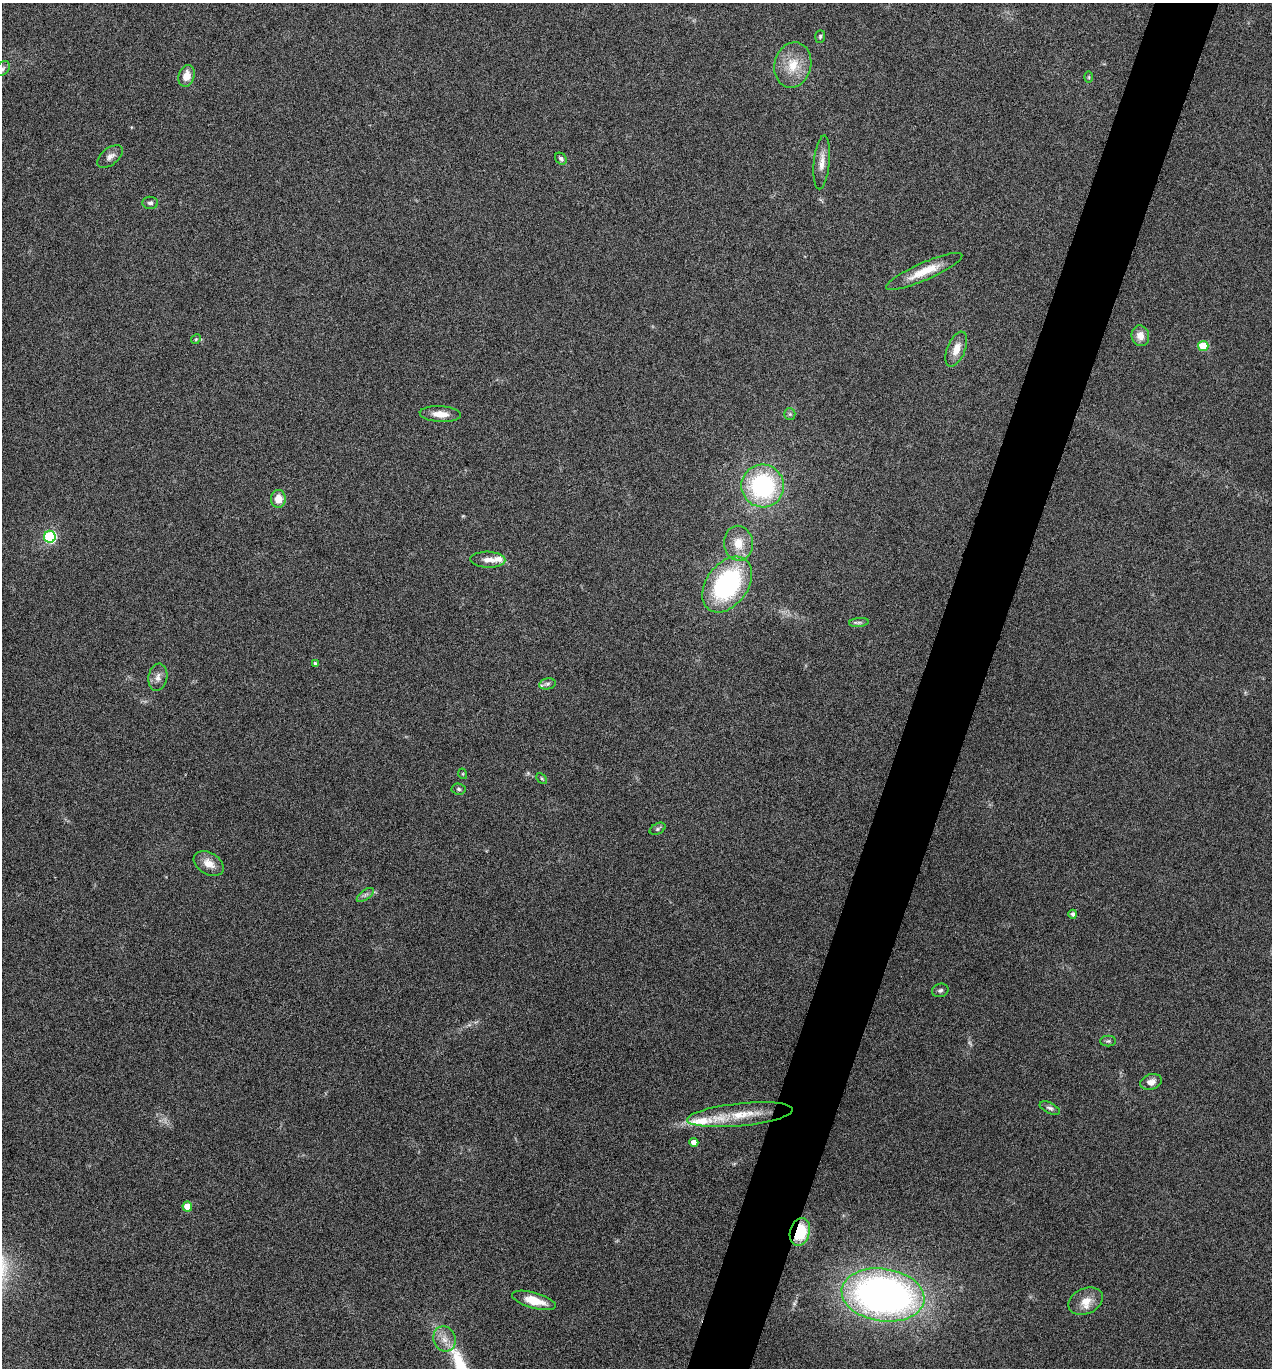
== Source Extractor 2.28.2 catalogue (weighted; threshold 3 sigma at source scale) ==
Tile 10 of 4 x 4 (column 2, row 3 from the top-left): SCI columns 1540-2809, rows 1370-2735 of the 5488 x 5474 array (HDU 1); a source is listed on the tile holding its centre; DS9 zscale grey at full resolution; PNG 1274 x 1370 px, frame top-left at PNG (2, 3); each listed source drawn as its Kron ellipse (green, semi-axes under 4 px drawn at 4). Shown black and unused: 5% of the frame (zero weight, under 5 of 9 exposures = <1% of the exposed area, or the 3 px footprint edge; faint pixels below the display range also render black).
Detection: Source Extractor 2.28.2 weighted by HDU 2 'WHT'; one run over the whole footprint, this tile lists its part. Background 0.171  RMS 0.0059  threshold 0.024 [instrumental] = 3 sigma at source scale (4.09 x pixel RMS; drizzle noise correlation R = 1.36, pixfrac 0.8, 0.05/0.05 arcsec/px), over >= 5 px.
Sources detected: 50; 1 too faint to see at this stretch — neither listed nor drawn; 4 inside a brighter listed object's ellipse — not listed separately; the other 45 listed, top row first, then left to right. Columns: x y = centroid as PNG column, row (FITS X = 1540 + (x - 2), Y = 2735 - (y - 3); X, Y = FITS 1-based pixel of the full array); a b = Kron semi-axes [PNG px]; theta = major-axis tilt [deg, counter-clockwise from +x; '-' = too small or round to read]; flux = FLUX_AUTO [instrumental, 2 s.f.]
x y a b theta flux
820 36 6 5 - 0.88
793 65 23 18 77 14
3 69 8 6 47 1.4
186 76 11 8 75 6
1089 77 6 4 -89 0.67
110 156 15 8 38 2.9
561 159 6 5 - 1.5
822 162 27 8 84 5.7
150 203 8 6 -4 1.4
924 271 41 8 23 12
1140 336 10 9 - 5.2
196 339 5 4 - 0.66
1203 346 5 5 - 18
956 349 18 9 68 6.3
440 414 20 8 -3 6.2
790 414 6 5 - 0.99
763 486 21 21 - 68
278 499 9 7 86 7.2
50 537 6 6 - 63
738 543 17 14 -86 9.6
488 560 17 8 -2 4.2
727 584 31 21 53 82
859 622 10 4 6 1.4
315 663 4 4 - 1
158 677 14 9 80 3.6
547 684 8 5 10 1.4
463 774 5 3 - 0.52
542 778 6 4 -45 0.74
459 789 7 5 -5 1.1
658 829 8 5 28 1.1
209 864 16 10 -31 6.3
365 895 10 5 35 1.7
1073 914 4 4 - 1.5
940 990 8 6 16 1.4
1108 1041 8 5 0 1
1151 1082 11 7 17 3.4
1050 1108 11 5 -25 1.5
740 1115 53 11 6 18
694 1142 4 4 - 4.3
187 1207 5 5 - 11
800 1232 14 10 73 24
883 1295 42 26 -8 290
534 1300 23 8 -16 11
1086 1301 18 12 24 7.1
444 1339 13 11 -69 5.2
Overlapping masked pixels (flux is a lower limit): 1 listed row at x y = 800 1232
Isophote crosses this tile's border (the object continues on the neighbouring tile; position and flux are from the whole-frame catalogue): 1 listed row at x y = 3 69